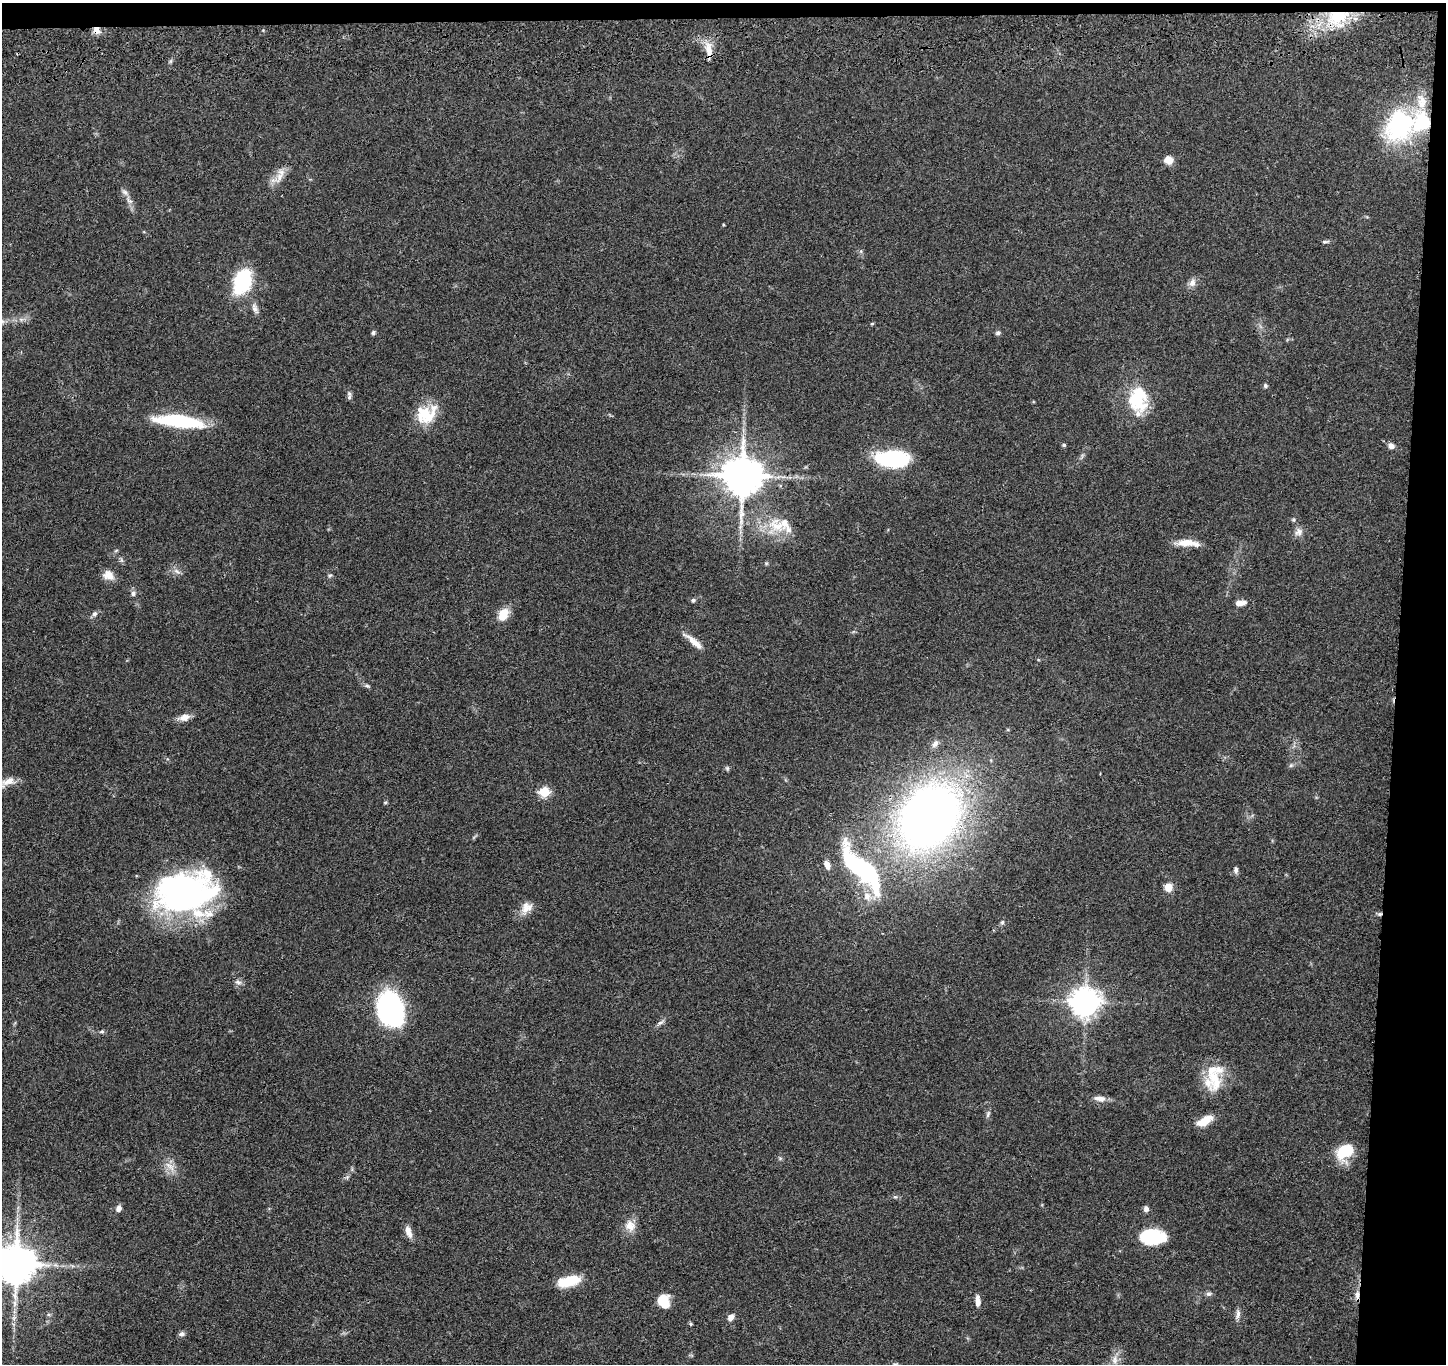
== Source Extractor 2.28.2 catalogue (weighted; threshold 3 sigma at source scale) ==
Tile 3 of 3 x 3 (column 3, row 1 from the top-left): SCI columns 2902-4345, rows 2940-4301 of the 4359 x 4535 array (HDU 1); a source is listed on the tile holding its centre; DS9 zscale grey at full resolution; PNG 1448 x 1366 px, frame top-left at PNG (2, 3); no overlay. Shown black and unused: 5% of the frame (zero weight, under 3 of 4 exposures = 6% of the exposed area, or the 3 px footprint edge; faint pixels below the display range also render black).
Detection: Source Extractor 2.28.2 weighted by HDU 2 'WHT'; one run over the whole footprint, this tile lists its part. Background 0.0657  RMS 0.006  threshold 0.0268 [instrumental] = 3 sigma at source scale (4.5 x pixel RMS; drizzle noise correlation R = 1.50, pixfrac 1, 0.05/0.05 arcsec/px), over >= 5 px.
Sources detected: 93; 1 inside a brighter object's white glare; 1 cosmic-ray / hot-pixel residue — not listed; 9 inside a brighter listed object's ellipse — not listed separately; the other 82 listed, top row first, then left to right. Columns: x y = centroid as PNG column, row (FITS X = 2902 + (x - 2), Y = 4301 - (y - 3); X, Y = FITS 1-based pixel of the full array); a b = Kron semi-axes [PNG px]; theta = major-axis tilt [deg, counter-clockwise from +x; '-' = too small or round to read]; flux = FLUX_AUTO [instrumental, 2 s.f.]
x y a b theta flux
1337 17 33 20 19 33
97 30 10 7 -48 4
709 52 17 8 88 6
1400 125 40 32 59 66
1168 160 10 9 - 4.5
279 177 19 8 67 6
129 201 13 6 -48 2.8
723 225 4 3 - 0.53
1325 242 8 4 10 1.1
242 281 26 16 69 39
1192 283 12 9 71 3
255 308 16 7 -68 2.9
872 324 5 3 - 0.57
373 333 6 5 - 1.1
998 333 6 6 - 1.3
1265 386 6 5 - 1.1
349 397 8 6 -84 1.6
1136 399 29 25 -58 27
426 414 27 21 27 19
178 421 40 10 -7 62
1064 445 5 4 - 0.83
1391 446 8 6 -53 2.4
899 458 40 17 4 49
742 476 11 11 - 2000
1293 520 5 5 - 0.82
777 526 27 18 -37 17
740 527 7 4 72 1.6
1299 532 12 9 51 3.3
1186 543 25 8 1 7.8
177 571 10 6 -28 2.2
108 575 14 11 -31 5.4
330 575 6 4 19 0.78
133 593 7 6 - 1.8
693 600 6 5 - 1.1
1240 603 10 5 6 5.4
94 614 7 6 - 1.6
503 614 14 10 60 9.3
694 642 27 7 -40 6.6
367 686 8 4 -19 1
184 717 14 8 14 4.6
935 744 11 6 51 2.3
1291 765 6 4 44 1
727 768 7 5 -46 0.99
8 781 21 9 16 5.6
544 792 5 5 - 38
385 803 6 4 1 0.62
929 816 53 41 53 480
827 865 9 6 -71 4
861 868 55 18 -45 96
1236 870 8 6 -88 1.7
1168 887 8 7 - 6.5
185 893 63 42 7 170
526 908 17 12 49 6.1
1002 922 6 5 - 0.96
238 982 10 5 -18 1.7
1085 1002 9 8 - 800
390 1008 36 26 -74 78
660 1022 10 5 30 1.7
102 1031 7 4 6 0.97
1214 1079 35 17 -78 20
1100 1099 15 7 -8 4
988 1114 10 4 75 1.3
1205 1121 20 9 28 8.1
1346 1151 21 13 32 19
170 1166 17 8 -40 5
895 1197 6 4 0 0.91
119 1208 8 6 67 2.6
1146 1209 7 6 - 1.9
630 1226 15 14 - 6.4
408 1232 16 7 -71 4.3
1153 1237 26 15 -1 28
16 1264 11 10 - 2000
568 1281 24 10 14 17
1208 1294 8 6 -1 1.4
1357 1295 14 5 -88 3.2
664 1301 13 11 -67 11
978 1301 13 5 -86 3.4
1238 1314 13 6 82 2.5
731 1317 8 6 52 3
691 1324 5 5 - 0.7
181 1334 8 5 17 1.7
1115 1360 13 8 82 4.4
Overlapping masked pixels (flux is a lower limit): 4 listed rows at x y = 1337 17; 97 30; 709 52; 1357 1295
Isophote crosses this tile's border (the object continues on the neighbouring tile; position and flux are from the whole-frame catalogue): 2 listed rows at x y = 8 781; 16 1264